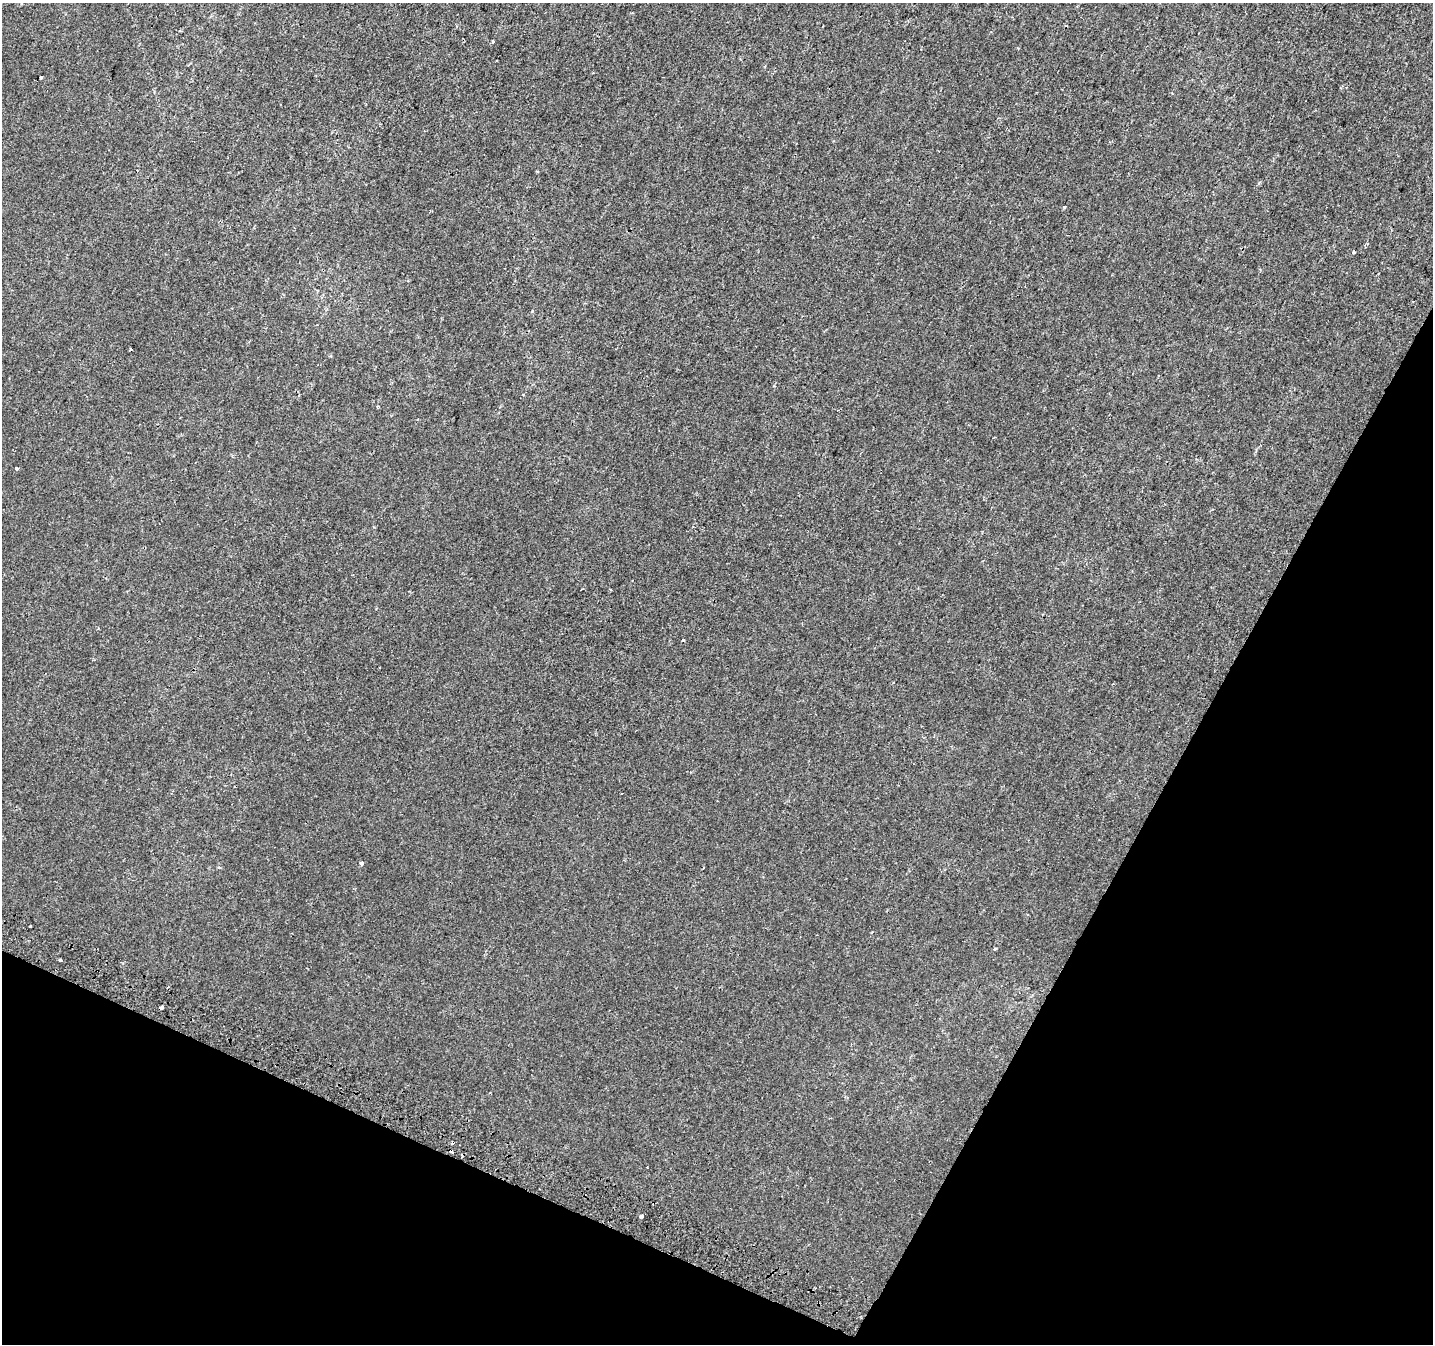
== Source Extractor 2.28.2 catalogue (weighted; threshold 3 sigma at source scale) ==
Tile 15 of 4 x 4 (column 3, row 4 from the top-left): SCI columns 2891-4321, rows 306-1647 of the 5773 x 5911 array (HDU 1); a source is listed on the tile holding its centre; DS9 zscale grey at full resolution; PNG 1435 x 1346 px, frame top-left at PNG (2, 3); no overlay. Shown black and unused: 25% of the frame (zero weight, under 2 of 3 exposures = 2% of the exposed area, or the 3 px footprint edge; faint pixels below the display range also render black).
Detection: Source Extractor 2.28.2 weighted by HDU 2 'WHT'; one run over the whole footprint, this tile lists its part. Background 1.45e-04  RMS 0.0028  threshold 0.0125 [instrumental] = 3 sigma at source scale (4.5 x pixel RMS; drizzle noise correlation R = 1.50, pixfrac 1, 0.0396/0.0396 arcsec/px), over >= 5 px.
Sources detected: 19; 3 cosmic-ray / hot-pixel residue — not listed; the other 16 listed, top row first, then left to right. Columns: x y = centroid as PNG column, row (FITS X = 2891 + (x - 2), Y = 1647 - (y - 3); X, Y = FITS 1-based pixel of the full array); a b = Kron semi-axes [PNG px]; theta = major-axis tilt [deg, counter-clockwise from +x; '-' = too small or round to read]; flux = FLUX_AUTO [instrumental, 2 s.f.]
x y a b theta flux
493 41 3 3 - 0.26
41 77 4 3 - 0.88
1064 207 3 3 - 0.41
1354 252 3 3 - 1.4
17 468 3 3 - 1.6
610 590 3 2 - 0.27
683 640 3 3 - 0.71
622 793 2 2 - 0.23
361 863 4 3 - 1.2
30 926 3 3 - 0.44
994 949 3 3 - 0.39
60 960 3 3 - 2
162 1008 4 3 - 1.4
451 1151 4 3 - 2
647 1167 2 2 - 0.21
641 1216 3 3 - 6.2
Overlapping masked pixels (flux is a lower limit): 1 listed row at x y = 451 1151